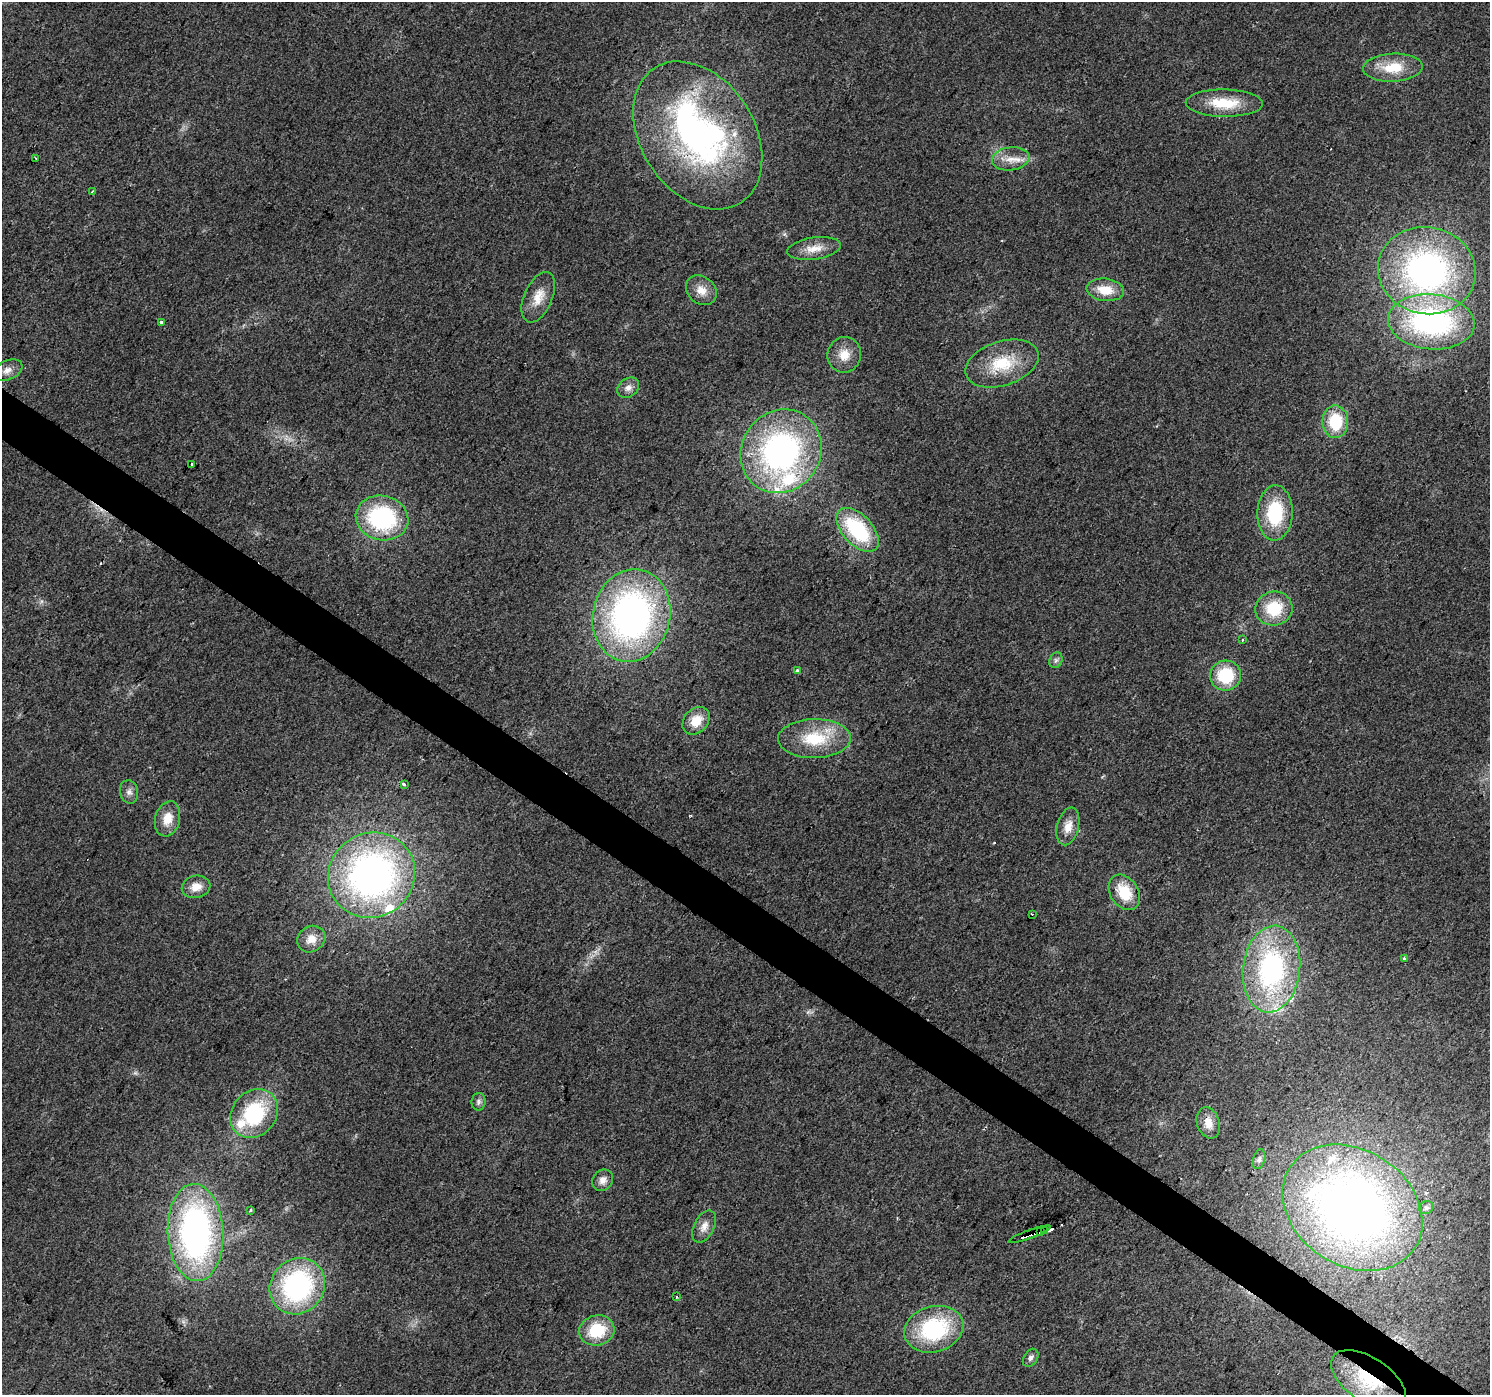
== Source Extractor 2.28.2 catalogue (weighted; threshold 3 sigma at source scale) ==
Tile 6 of 4 x 4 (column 2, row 2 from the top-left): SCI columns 1494-2981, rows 3035-4427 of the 5956 x 6001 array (HDU 1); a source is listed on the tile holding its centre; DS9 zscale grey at full resolution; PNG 1492 x 1397 px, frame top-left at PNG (2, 2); each listed source drawn as its Kron ellipse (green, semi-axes under 4 px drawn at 4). Shown black and unused: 3% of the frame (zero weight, under 2 of 3 exposures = <1% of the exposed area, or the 3 px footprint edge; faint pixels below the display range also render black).
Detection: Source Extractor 2.28.2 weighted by HDU 2 'WHT'; one run over the whole footprint, this tile lists its part. Background 0.0239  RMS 0.0061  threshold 0.0275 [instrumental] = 3 sigma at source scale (4.5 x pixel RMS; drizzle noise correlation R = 1.50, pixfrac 1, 0.0396/0.0396 arcsec/px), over >= 5 px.
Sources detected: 74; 1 too faint to see at this stretch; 1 inside a brighter object's white glare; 5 cosmic-ray / hot-pixel residue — neither listed nor drawn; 6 inside a brighter listed object's ellipse — not listed separately; the other 61 listed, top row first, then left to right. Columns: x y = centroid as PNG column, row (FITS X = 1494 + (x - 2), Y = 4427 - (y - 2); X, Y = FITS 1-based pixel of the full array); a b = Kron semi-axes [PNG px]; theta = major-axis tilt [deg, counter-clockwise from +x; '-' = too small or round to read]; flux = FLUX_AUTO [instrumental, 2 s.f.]
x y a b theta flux
1393 68 30 14 3 19
1224 103 38 13 -1 22
698 135 80 57 -57 220
36 158 2 2 - 0.55
1011 159 19 11 8 8.7
93 191 3 3 - 1.2
814 248 27 11 8 9.5
1427 271 49 43 -12 190
701 290 17 13 -41 7.8
1105 290 19 11 -7 14
538 297 27 14 67 11
161 322 3 3 - 2.5
1431 322 43 27 -5 140
844 355 18 17 - 10
1002 363 38 22 18 29
7 370 16 9 23 4.7
628 388 12 9 37 3.8
1335 422 16 13 -89 27
781 451 43 39 55 170
192 464 4 3 - 4.3
1275 513 28 17 88 40
382 518 26 22 -14 75
858 530 26 15 -47 50
1274 608 19 17 11 24
631 615 47 38 76 240
1242 640 3 3 - 2.1
1056 660 8 6 63 1.8
797 670 4 3 - 1.2
1225 675 15 15 - 30
696 721 15 11 48 11
814 739 36 19 1 30
404 784 3 3 - 2.3
129 792 12 9 -77 3.2
168 819 18 12 75 10
1068 826 19 11 76 8
372 875 44 42 35 250
196 887 14 11 12 7.5
1124 892 19 14 -57 20
1032 914 3 3 - 0.85
311 939 15 12 33 7.2
1404 959 4 3 - 1.9
1271 969 43 28 83 110
478 1102 9 7 82 2.1
254 1114 26 22 49 54
1208 1123 16 11 -72 6.6
1259 1159 10 6 74 2.1
603 1180 11 10 - 4.5
1352 1208 74 58 -33 450
1426 1208 7 6 - 1.7
251 1210 4 2 - 0.67
704 1227 17 10 63 5.8
1045 1230 3 3 - 71
1041 1231 4 3 - 45
196 1232 48 28 -87 200
1029 1234 22 4 20 24
297 1286 29 26 51 110
677 1297 3 3 - 1.7
934 1329 30 22 16 65
597 1330 18 15 14 26
1031 1358 10 6 57 2.2
1369 1380 42 22 -34 37
Overlapping masked pixels (flux is a lower limit): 4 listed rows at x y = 1045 1230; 1041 1231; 1029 1234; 1369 1380